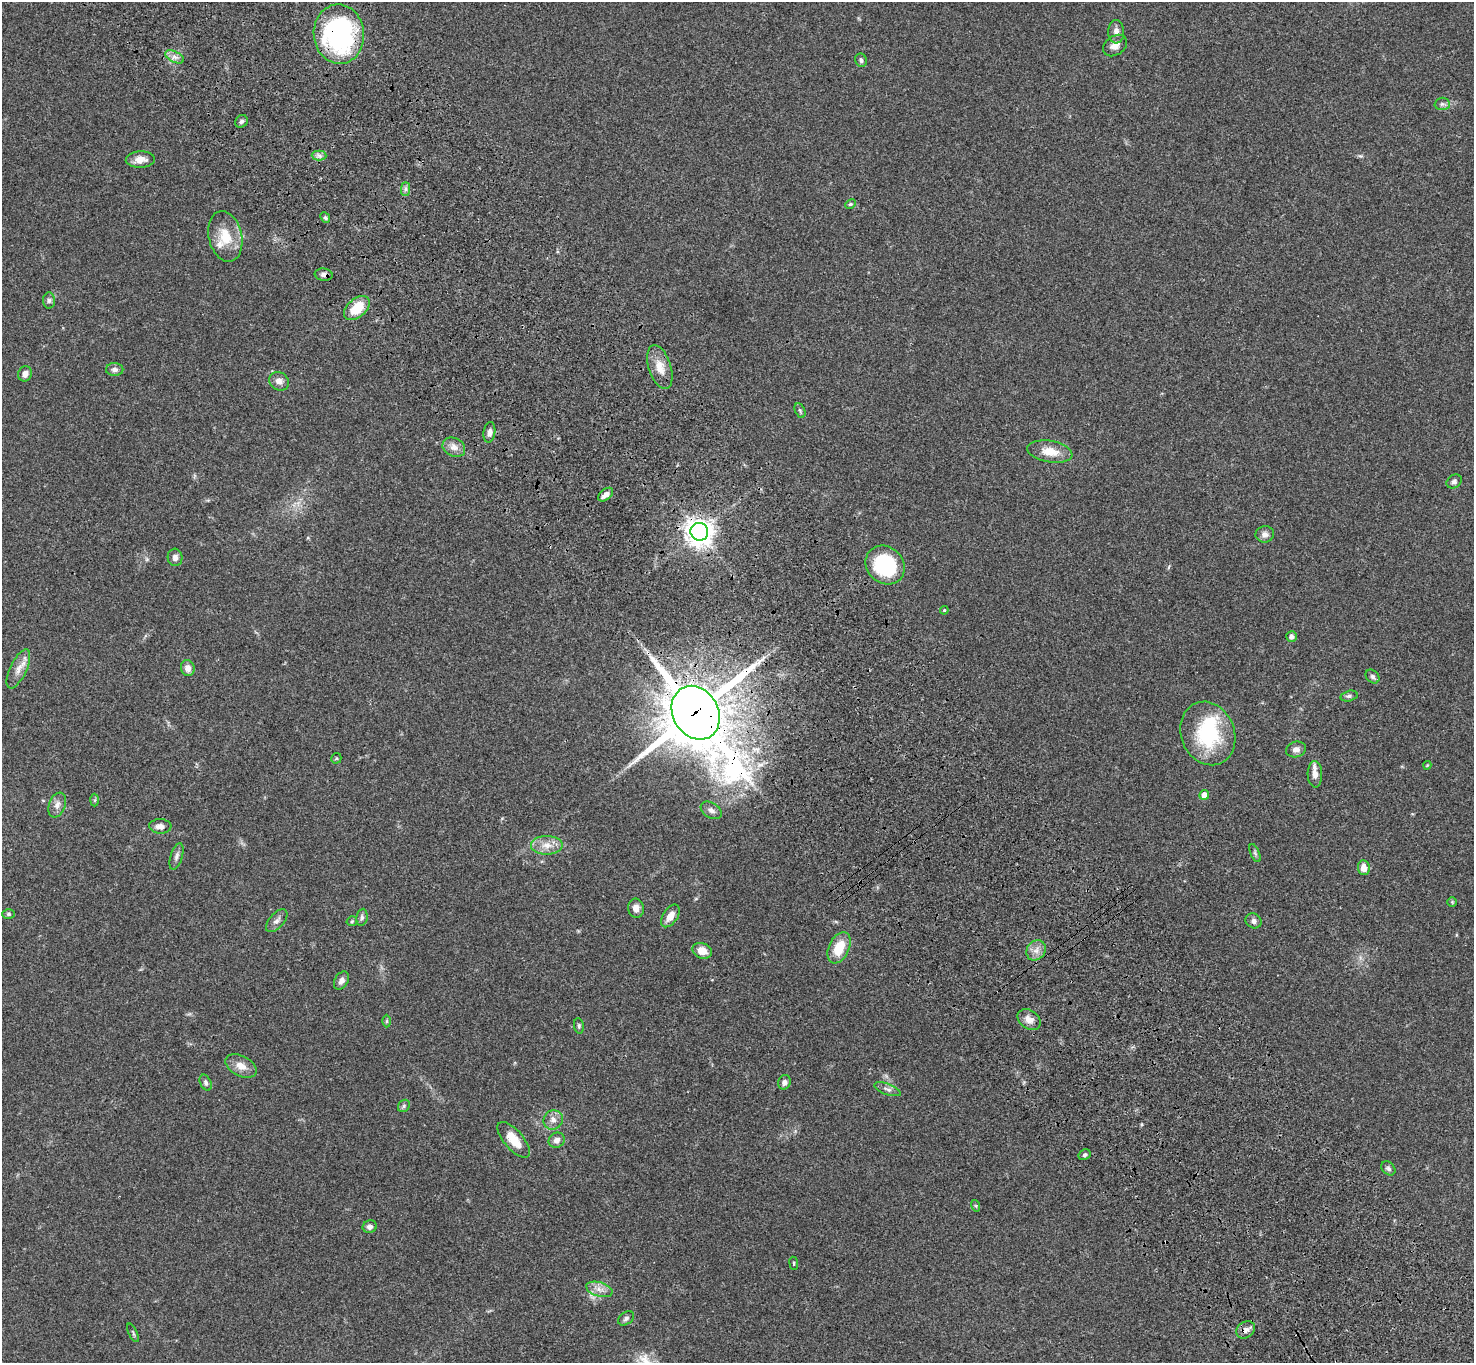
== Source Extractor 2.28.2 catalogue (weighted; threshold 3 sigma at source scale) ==
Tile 6 of 4 x 4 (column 2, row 2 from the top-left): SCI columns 1577-3048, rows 3102-4462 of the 6093 x 6062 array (HDU 1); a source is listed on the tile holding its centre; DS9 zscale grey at full resolution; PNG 1476 x 1365 px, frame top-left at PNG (2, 2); each listed source drawn as its Kron ellipse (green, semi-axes under 4 px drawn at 4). Shown black and unused: <1% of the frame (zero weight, under 3 of 4 exposures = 6% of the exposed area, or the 3 px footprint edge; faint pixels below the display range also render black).
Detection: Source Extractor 2.28.2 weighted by HDU 2 'WHT'; one run over the whole footprint, this tile lists its part. Background 0.0463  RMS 0.0052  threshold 0.0232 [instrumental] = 3 sigma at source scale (4.5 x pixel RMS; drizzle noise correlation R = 1.50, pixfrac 1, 0.05/0.05 arcsec/px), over >= 5 px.
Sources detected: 85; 1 inside a brighter object's white glare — neither listed nor drawn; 1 inside a brighter listed object's ellipse — not listed separately; the other 83 listed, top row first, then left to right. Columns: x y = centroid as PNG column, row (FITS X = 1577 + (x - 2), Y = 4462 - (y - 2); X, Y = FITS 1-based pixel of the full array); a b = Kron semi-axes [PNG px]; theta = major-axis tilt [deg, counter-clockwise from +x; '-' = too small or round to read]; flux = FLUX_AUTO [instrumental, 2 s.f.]
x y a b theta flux
1116 32 12 8 -88 2.6
339 34 30 25 -84 89
1115 46 13 9 35 3.5
175 57 10 5 -26 2.2
861 60 7 5 -65 1.2
1442 104 7 6 - 1.4
241 121 7 6 - 1.1
319 155 7 5 -1 1.4
140 160 14 8 3 4.2
406 189 7 4 89 1.2
850 204 6 4 25 0.74
325 218 6 4 -48 0.82
225 236 25 16 -77 12
324 275 9 6 -8 2
49 300 8 6 88 1.3
357 308 15 9 40 13
660 367 23 11 -72 7.4
115 369 8 6 -1 1.8
25 374 8 6 68 2.7
279 381 10 8 -30 2.8
800 411 7 5 -63 0.83
489 432 10 6 83 2.2
454 447 12 9 -29 3.3
1050 452 23 10 -10 7.9
1454 481 8 6 34 1.3
606 495 9 5 40 2.9
699 532 9 8 - 510
1265 534 9 8 - 2.1
175 557 9 7 -86 2.3
885 565 21 18 -44 40
944 610 4 3 - 0.47
1291 636 5 5 - 2.1
188 668 8 7 - 2.8
18 669 21 8 65 4.9
1372 677 8 6 -46 1.2
1349 696 9 5 15 1.1
696 713 28 23 -61 3500
1208 733 32 27 -67 37
1296 749 10 7 16 2.6
336 758 5 5 - 0.59
1427 765 4 4 - 0.44
1315 774 13 7 -89 3.7
1204 795 5 4 - 4.7
95 800 6 4 88 0.75
57 805 13 8 69 3
711 810 11 7 -31 2.2
160 826 11 7 -3 3
547 845 16 9 1 5.3
1255 853 10 4 -67 0.99
176 856 13 6 73 1.9
1364 868 7 6 - 4.4
1452 902 5 5 - 0.62
636 908 9 8 - 3.2
8 914 6 5 - 0.83
670 916 13 7 56 4.7
362 917 8 5 81 1.3
277 921 14 7 48 2.3
352 921 5 5 - 0.75
1254 921 8 7 - 2
839 948 16 10 65 12
1036 950 11 9 56 3.3
702 951 10 7 -24 5.4
341 981 10 6 58 2
1029 1020 13 9 -36 3.8
387 1021 6 4 89 0.78
579 1026 8 5 -82 0.92
241 1066 17 10 -28 5
784 1082 7 6 - 1.7
206 1083 8 5 -64 1.3
888 1089 14 5 -20 1.9
404 1106 7 5 48 0.94
553 1120 10 9 - 2.9
514 1140 22 9 -49 9.1
557 1140 8 7 - 2.5
1084 1155 6 5 - 0.98
1388 1168 8 6 -46 1.2
976 1206 6 4 -72 0.64
370 1227 7 6 - 1.8
794 1263 6 3 -82 0.52
599 1289 13 7 -15 3.4
626 1318 9 6 34 1.3
1246 1330 10 8 37 2.6
133 1333 10 3 -64 0.71
Overlapping masked pixels (flux is a lower limit): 5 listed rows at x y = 339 34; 324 275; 699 532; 696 713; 1246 1330